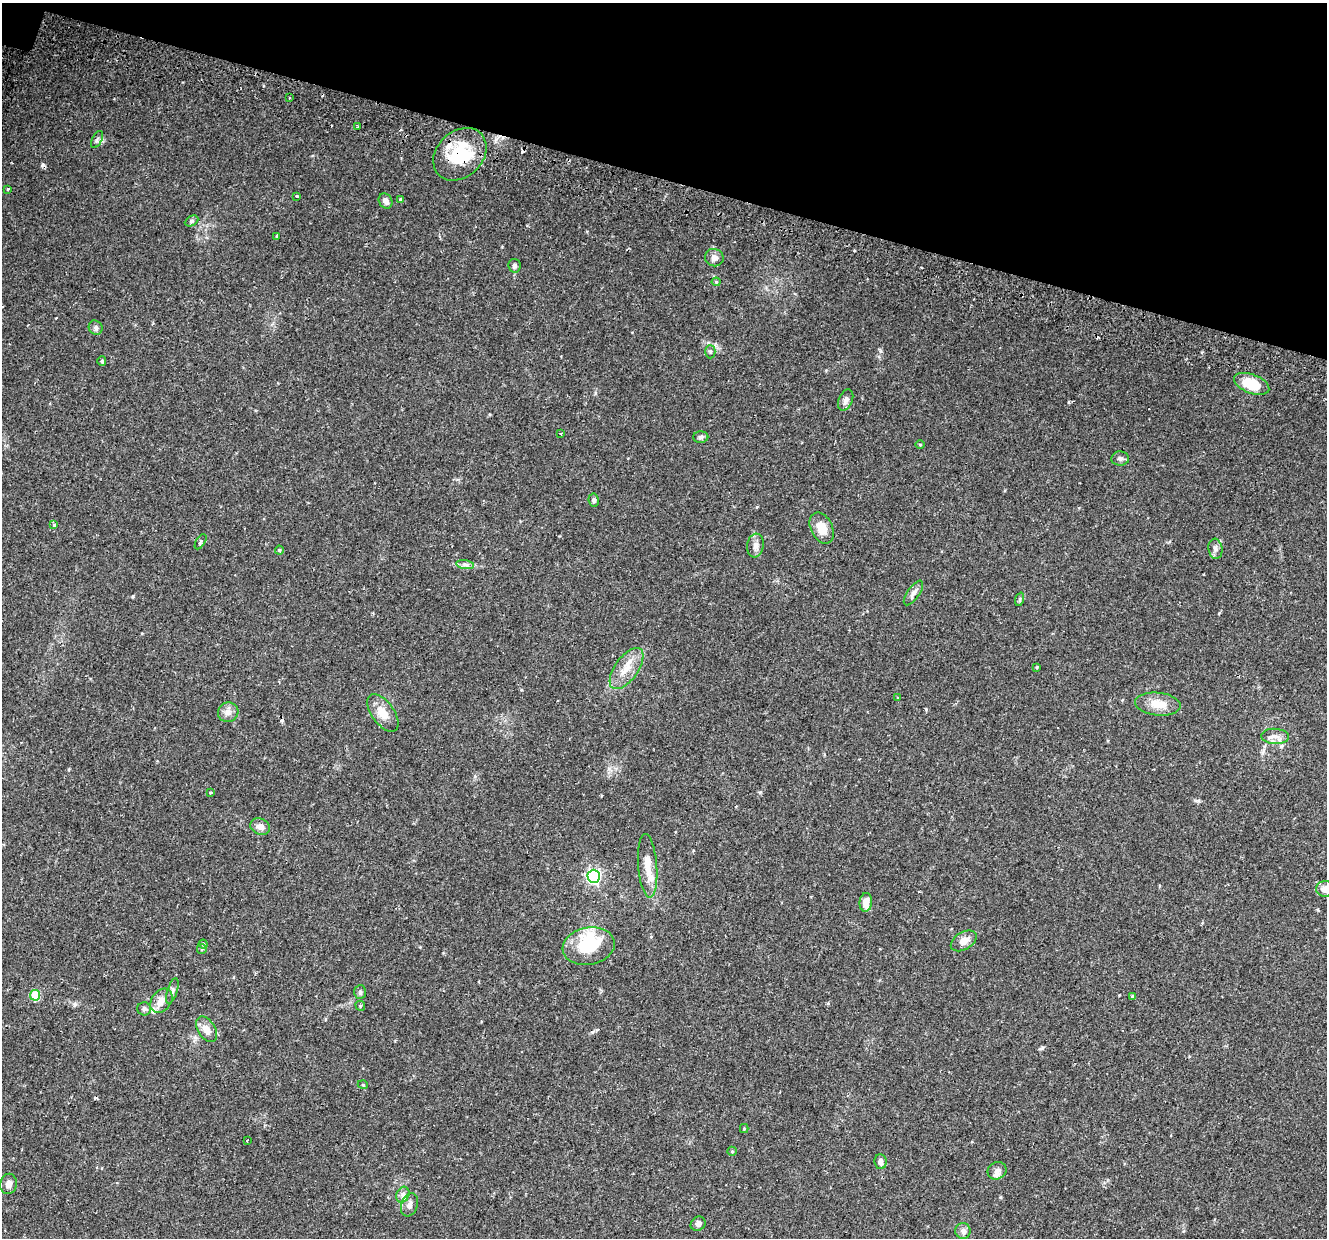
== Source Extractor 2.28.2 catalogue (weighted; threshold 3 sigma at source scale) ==
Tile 2 of 4 x 4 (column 2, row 1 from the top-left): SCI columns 1402-2726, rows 4062-5297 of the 5443 x 5590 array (HDU 1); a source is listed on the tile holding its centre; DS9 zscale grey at full resolution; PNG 1329 x 1240 px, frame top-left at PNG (2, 3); each listed source drawn as its Kron ellipse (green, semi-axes under 4 px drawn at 4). Shown black and unused: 14% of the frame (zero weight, under 2 of 3 exposures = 5% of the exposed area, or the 3 px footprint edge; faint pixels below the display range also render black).
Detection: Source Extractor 2.28.2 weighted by HDU 2 'WHT'; one run over the whole footprint, this tile lists its part. Background 0.0371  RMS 0.0039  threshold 0.0178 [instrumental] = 3 sigma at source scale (4.5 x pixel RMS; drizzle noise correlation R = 1.50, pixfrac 1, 0.0396/0.0396 arcsec/px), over >= 5 px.
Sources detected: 79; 1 inside a brighter object's white glare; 7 cosmic-ray / hot-pixel residue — neither listed nor drawn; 3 inside a brighter listed object's ellipse — not listed separately; the other 68 listed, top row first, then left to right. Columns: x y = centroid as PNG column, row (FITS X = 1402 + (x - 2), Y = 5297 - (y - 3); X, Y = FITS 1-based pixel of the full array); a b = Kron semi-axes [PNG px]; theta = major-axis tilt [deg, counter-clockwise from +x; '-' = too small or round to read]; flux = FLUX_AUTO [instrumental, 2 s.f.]
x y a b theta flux
289 98 3 2 - 0.34
358 127 3 3 - 0.69
97 140 9 5 64 0.97
460 154 29 23 44 22
8 189 4 3 - 0.35
296 196 3 3 - 0.72
400 199 4 3 - 0.47
385 201 8 6 -59 1.8
192 221 7 5 27 0.69
277 236 4 3 - 0.44
714 258 9 8 - 1.9
514 266 7 6 - 1.1
716 282 4 4 - 0.39
96 328 7 6 - 1
710 352 7 5 -89 0.73
102 361 5 4 - 0.63
1252 384 18 9 -21 11
846 400 11 7 67 1.6
561 434 3 3 - 0.49
701 437 7 5 0 0.96
920 444 4 3 - 0.35
1120 459 9 7 -3 1.2
594 500 6 5 - 0.84
54 525 4 4 - 0.57
822 528 16 11 -64 5.8
201 542 8 4 59 0.87
755 546 12 8 83 2
1215 549 10 7 -83 1.5
279 550 4 4 - 0.45
465 565 9 4 -9 1.1
913 593 14 6 54 1.9
1020 599 7 4 72 0.71
1037 667 4 3 - 0.35
627 669 24 11 54 6.3
898 698 3 2 - 0.34
1158 704 23 11 -5 6.3
228 712 10 10 - 2.4
383 713 21 11 -54 5.3
1275 736 14 7 -4 2.7
211 793 4 3 - 1.2
260 827 10 8 -24 2.4
648 866 32 9 -86 5.6
594 876 6 6 - 86
1326 889 9 8 - 3.1
866 902 9 6 84 3.5
964 941 14 8 31 3.1
203 944 4 4 - 0.49
589 946 26 18 11 20
202 949 5 4 - 0.47
172 991 13 5 73 1.2
360 992 7 5 87 0.77
35 995 5 5 - 13
1132 996 4 4 - 0.37
161 1001 13 9 52 3.5
360 1006 5 4 - 0.48
144 1009 7 6 - 0.87
206 1029 14 8 -59 3.7
363 1085 5 3 - 0.33
744 1129 4 4 - 0.39
247 1140 3 2 - 0.43
732 1151 5 4 - 0.42
880 1162 7 6 - 1.8
997 1171 10 8 29 1.6
9 1184 10 8 76 1.9
403 1195 8 6 69 1.4
410 1205 12 8 70 1.8
698 1224 8 6 36 1.3
963 1231 8 7 - 1.7
Overlapping masked pixels (flux is a lower limit): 1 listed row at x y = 460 154
Isophote crosses this tile's border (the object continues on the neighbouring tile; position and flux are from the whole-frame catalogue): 1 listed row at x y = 1326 889
Unlisted compact peaks at least as high as the median listed source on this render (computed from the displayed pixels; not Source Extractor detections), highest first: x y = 133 596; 1042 1048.